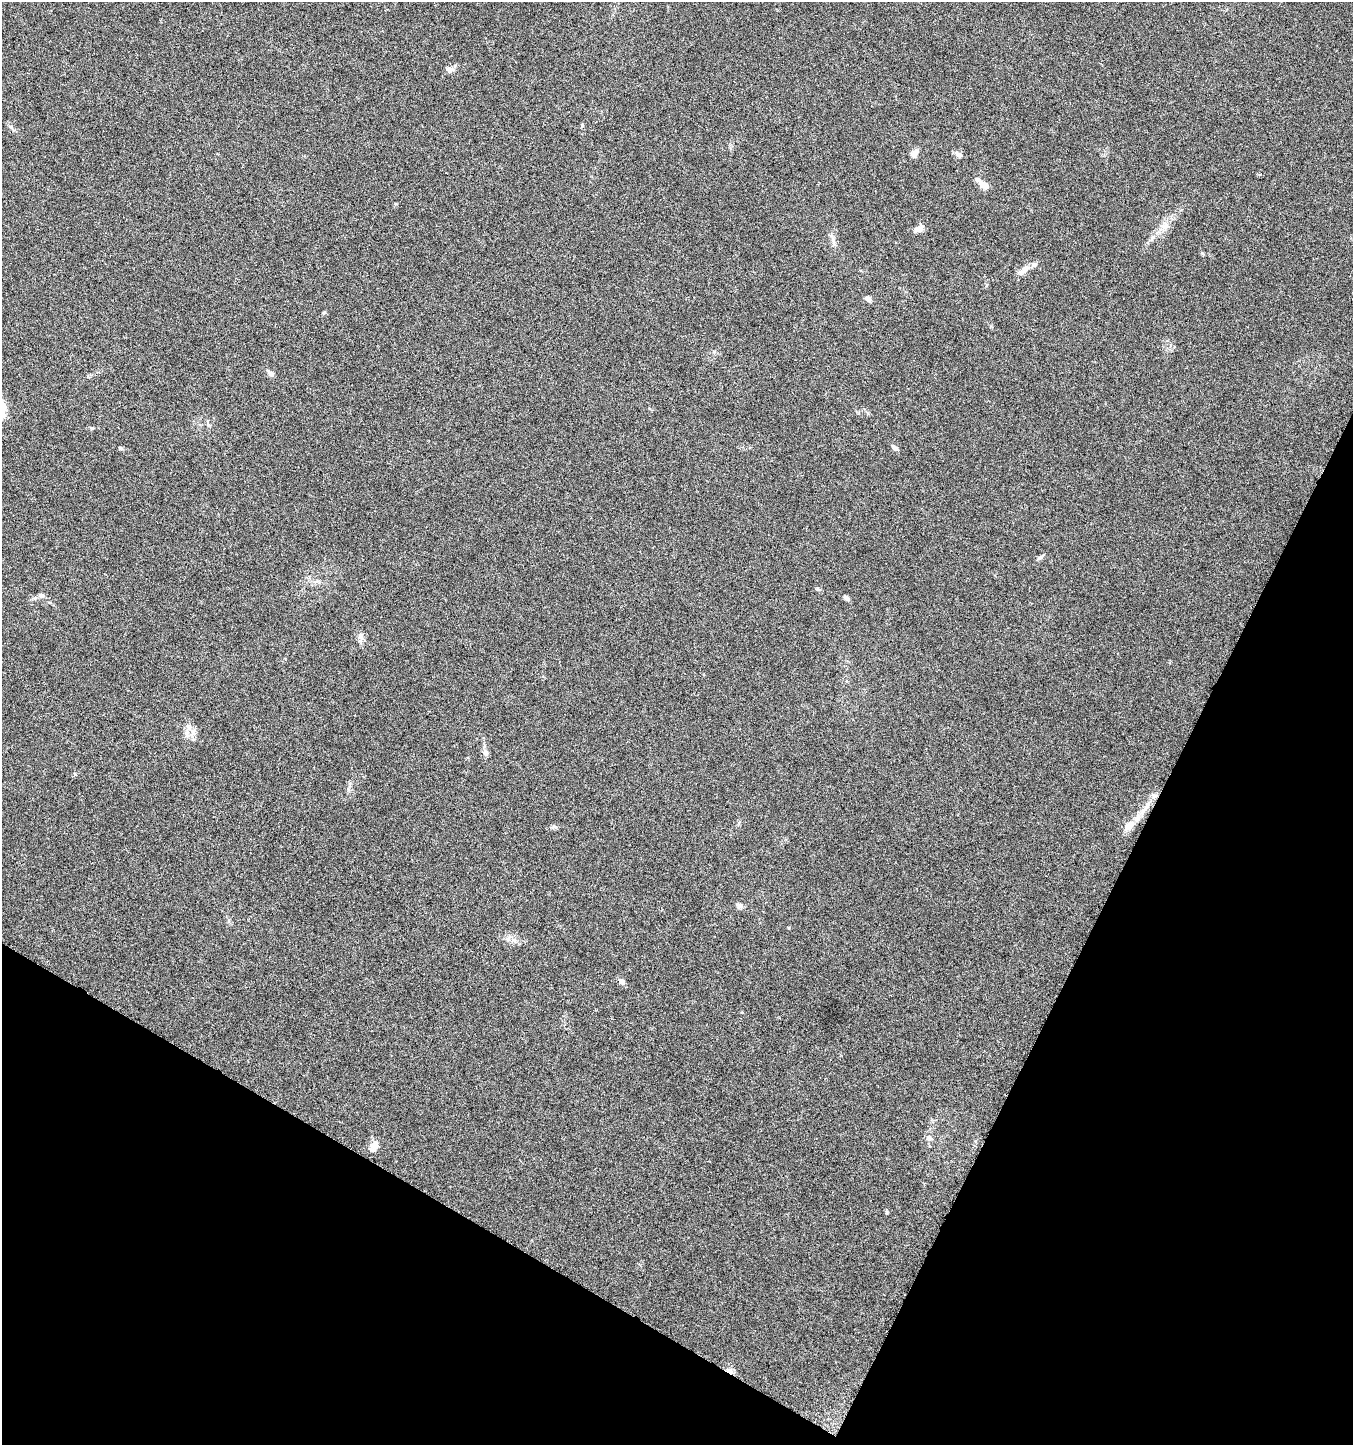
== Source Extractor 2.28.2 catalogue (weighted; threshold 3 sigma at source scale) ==
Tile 15 of 4 x 4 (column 3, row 4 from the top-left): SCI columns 2974-4324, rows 3-1445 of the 5880 x 5785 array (HDU 1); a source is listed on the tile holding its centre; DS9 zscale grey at full resolution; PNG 1355 x 1447 px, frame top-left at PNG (2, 2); no overlay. Shown black and unused: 25% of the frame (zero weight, under 3 of 6 exposures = <1% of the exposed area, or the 3 px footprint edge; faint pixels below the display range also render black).
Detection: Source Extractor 2.28.2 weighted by HDU 2 'WHT'; one run over the whole footprint, this tile lists its part. Background 0.0191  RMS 0.0035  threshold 0.0144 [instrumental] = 3 sigma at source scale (4.09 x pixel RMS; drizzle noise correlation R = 1.36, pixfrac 0.8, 0.0396/0.0396 arcsec/px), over >= 5 px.
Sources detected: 29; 1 cosmic-ray / hot-pixel residue — not listed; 1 inside a brighter listed object's ellipse — not listed separately; the other 27 listed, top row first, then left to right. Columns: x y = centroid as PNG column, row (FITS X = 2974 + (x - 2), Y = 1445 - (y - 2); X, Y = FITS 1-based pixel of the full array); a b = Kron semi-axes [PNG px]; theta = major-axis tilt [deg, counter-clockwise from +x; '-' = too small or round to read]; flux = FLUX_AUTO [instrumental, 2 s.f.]
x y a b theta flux
449 69 8 7 - 1.6
582 125 6 4 72 0.45
914 153 11 7 46 1.8
959 155 8 7 - 1.4
984 185 13 7 -30 3.1
1165 227 10 6 -5 1.5
919 229 11 7 11 1.9
1024 269 19 8 43 2.8
868 299 7 6 - 1.3
324 312 6 3 21 0.36
271 373 10 6 -41 1.2
92 428 6 3 17 0.36
120 448 5 4 - 0.45
895 448 10 5 -36 0.97
1040 558 9 4 34 0.7
41 595 7 6 - 0.73
846 598 8 5 -38 0.88
361 636 12 7 -70 1.5
189 727 9 6 84 1.6
485 752 9 7 -55 1.2
1129 825 17 9 52 2.9
554 826 6 6 - 0.63
740 906 7 7 - 1.1
508 938 10 4 89 0.92
622 982 10 6 -53 1
929 1138 9 5 -28 0.83
374 1146 15 9 52 2.1
Unlisted compact peaks at least as high as the median listed source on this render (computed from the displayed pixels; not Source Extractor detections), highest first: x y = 75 774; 887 1212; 1202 253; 1153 237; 11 127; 817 589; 396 204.